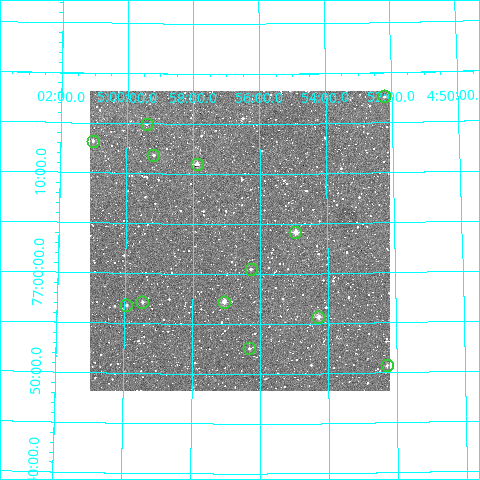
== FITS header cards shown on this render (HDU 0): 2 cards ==
NAXIS1  =                  300
NAXIS2  =                  300

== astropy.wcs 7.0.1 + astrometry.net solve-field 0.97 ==
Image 300 x 300 px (HDU 0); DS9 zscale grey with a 90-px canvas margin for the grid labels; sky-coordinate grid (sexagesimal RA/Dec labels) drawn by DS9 from the SOLVED WCS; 13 Tycho-2 reference stars matched to detected sources circled (green)
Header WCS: RA---TAN/DEC--TAN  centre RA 04:56:36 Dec +77:03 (74.15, +77.06 deg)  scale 6 arcsec/px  FOV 30.0' x 30.0'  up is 0 deg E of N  parity normal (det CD < 0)
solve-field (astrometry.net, Tycho-2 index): VERIFIED the header's WCS against the Tycho-2 star catalogue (verified at 2 index scales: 8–13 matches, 0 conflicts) and refined it, rather than solving blind
Solved WCS: RA---TAN-SIP/DEC--TAN-SIP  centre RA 04:56:37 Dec +77:03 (74.15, +77.06 deg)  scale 6 arcsec/px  FOV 30.0' x 30.0'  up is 0 deg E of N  parity normal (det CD < 0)
The solver's refit moves the header's centre by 2.3 arcsec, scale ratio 0.9998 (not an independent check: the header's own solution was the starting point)
Tycho-2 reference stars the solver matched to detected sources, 13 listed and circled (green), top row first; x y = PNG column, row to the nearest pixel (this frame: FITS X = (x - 90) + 1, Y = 300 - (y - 91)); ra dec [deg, ICRS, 3 dp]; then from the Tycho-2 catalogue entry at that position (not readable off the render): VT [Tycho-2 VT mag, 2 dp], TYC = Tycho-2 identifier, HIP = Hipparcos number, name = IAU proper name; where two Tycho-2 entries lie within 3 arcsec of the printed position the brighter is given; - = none
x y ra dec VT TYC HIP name
384 96 73.053 +77.293 12.13 4515-1484-1 - -
147 124 74.853 +77.249 12.29 4515-1390-1 - -
93 141 75.256 +77.220 11.73 4515-1620-1 - -
153 155 74.799 +77.197 11.56 4515-1838-1 - -
197 164 74.473 +77.183 10.33 4515-90-1 - -
295 232 73.736 +77.070 9.85 4515-1134-1 - -
251 269 74.068 +77.008 11.22 4515-1048-1 - -
142 302 74.869 +76.952 11.42 4515-912-1 - -
224 302 74.267 +76.954 10.08 4515-86-1 - -
126 305 74.987 +76.947 11.87 4515-570-1 - -
318 317 73.570 +76.928 10.33 4515-1626-1 - -
249 348 74.079 +76.876 11.78 4515-1346-1 - -
387 365 73.073 +76.845 11.48 4511-319-1 - -